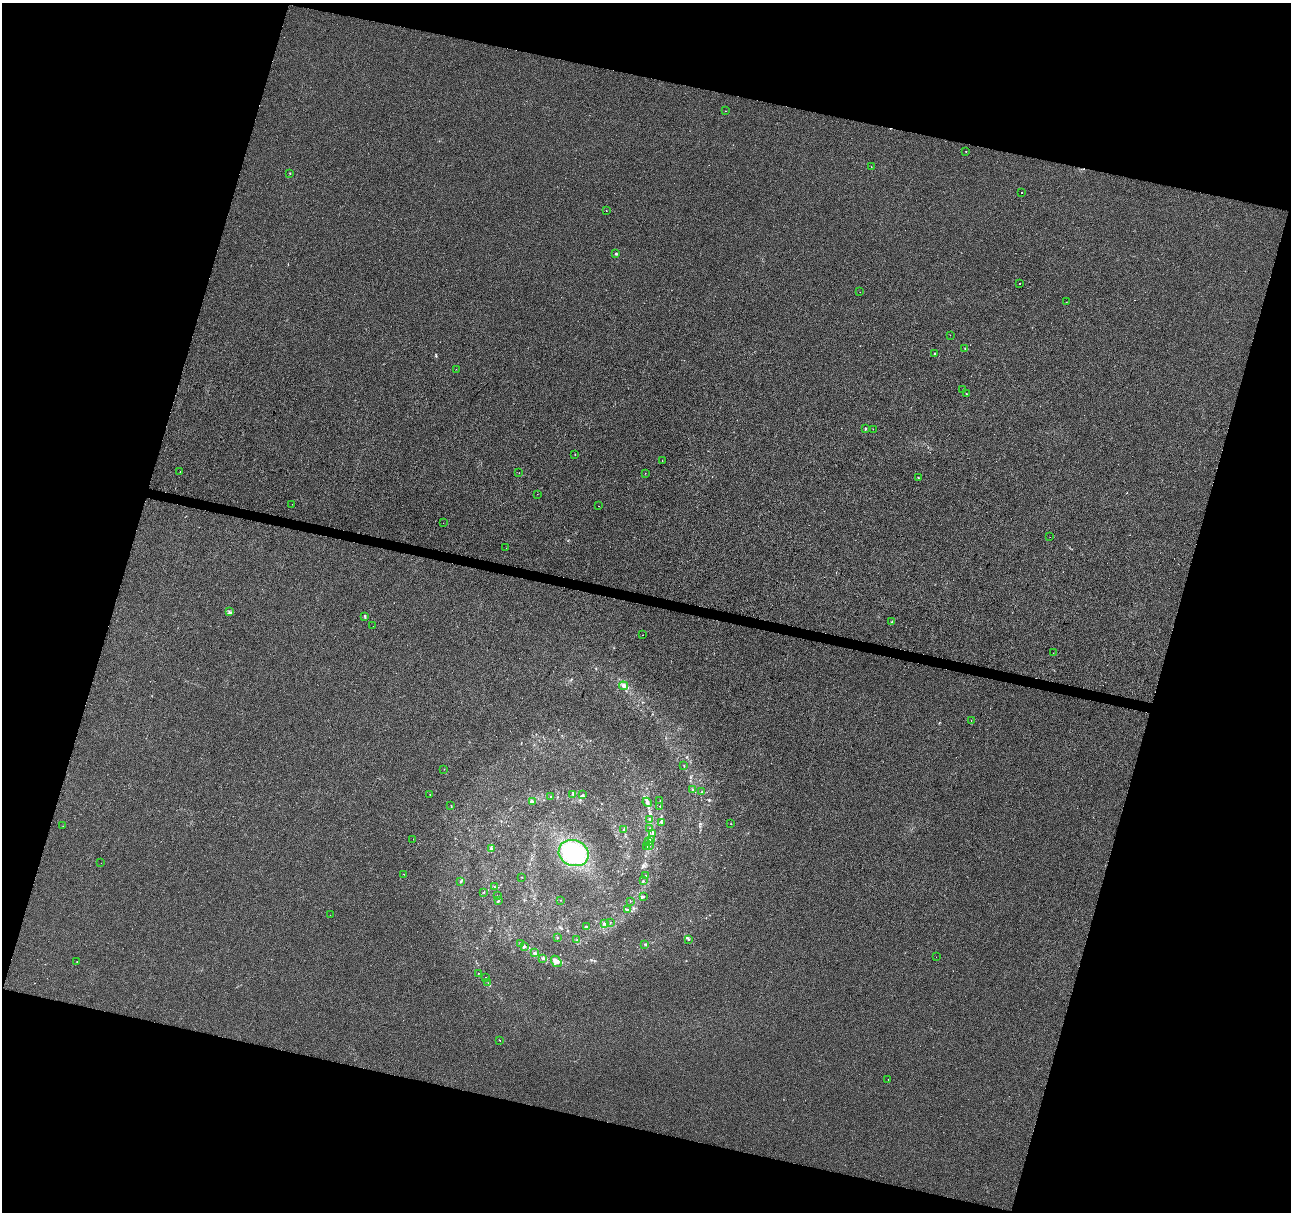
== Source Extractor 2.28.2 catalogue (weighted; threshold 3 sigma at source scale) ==
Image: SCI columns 1-5153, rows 225-5063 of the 5178 x 5357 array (HDU 1 of 3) = the unmasked area's bounding box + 8 px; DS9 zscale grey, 4 x 4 block average (1 PNG px = mean of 4 x 4 image px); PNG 1293 x 1214 px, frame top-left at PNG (2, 3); each listed source drawn as its Kron ellipse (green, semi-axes under 4 px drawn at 4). Shown black and unused: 33% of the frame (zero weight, under 2 of 3 exposures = <1% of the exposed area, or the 3 px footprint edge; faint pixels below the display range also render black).
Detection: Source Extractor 2.28.2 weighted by HDU 2 'WHT'. Background 0.00104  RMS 0.0048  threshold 0.0217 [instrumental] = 3 sigma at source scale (4.5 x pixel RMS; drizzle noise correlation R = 1.50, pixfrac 1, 0.0396/0.0396 arcsec/px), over >= 5 px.
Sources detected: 107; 2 cosmic-ray / hot-pixel residue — neither listed nor drawn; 3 coinciding with a brighter row at this scale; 3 inside a brighter listed object's ellipse — not listed separately; the other 99 listed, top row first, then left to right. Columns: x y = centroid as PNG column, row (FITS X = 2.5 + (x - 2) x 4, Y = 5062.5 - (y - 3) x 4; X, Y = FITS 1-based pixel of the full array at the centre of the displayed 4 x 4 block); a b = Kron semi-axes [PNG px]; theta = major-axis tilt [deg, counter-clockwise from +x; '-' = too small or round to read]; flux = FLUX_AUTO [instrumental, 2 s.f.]
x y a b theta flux
726 111 2 2 - 2.5
966 151 2 2 - 1.2
871 167 2 2 - 0.78
290 173 2 2 - 2.2
1022 193 2 2 - 2.4
606 211 2 2 - 0.65
616 254 2 2 - 8.1
1020 283 2 2 - 5
860 292 2 2 - 0.62
1066 302 2 2 - 0.46
950 335 2 2 - 0.94
965 348 2 2 - 1.7
935 354 2 2 - 6.8
456 369 2 2 - 0.4
963 389 2 2 - 0.65
966 394 2 2 - 3.2
865 428 3 2 - 2.2
873 429 2 2 - 1.7
575 454 2 2 - 1.6
662 461 2 2 - 2.1
180 472 2 2 - 7.4
519 473 2 2 - 0.78
645 473 2 2 - 1.7
918 477 2 2 - 1.5
537 494 2 2 - 0.61
292 504 2 2 - 1.3
599 506 2 2 - 0.47
443 523 2 2 - 2.1
1050 537 2 2 - 0.43
506 548 2 2 - 0.63
229 612 3 2 - 3.3
365 616 4 2 - 2.4
892 622 3 2 - 2
373 626 2 2 - 0.6
643 635 2 2 - 0.87
1053 653 2 2 - 1.9
623 686 4 4 - 9.2
971 721 2 2 - 2.9
684 766 2 2 - 1.2
444 769 2 2 - 0.48
692 789 3 2 - 2.1
701 792 2 2 - 2.1
430 794 2 2 - 0.77
572 794 2 2 - 1.7
583 795 3 2 - 1.9
551 796 2 2 - 1.9
533 801 4 2 - 6.6
660 801 2 2 - 1
647 802 5 3 - 6.1
451 805 2 2 - 0.69
660 806 2 2 - 1.1
650 819 2 2 - 3.2
662 822 2 2 - 1.9
731 823 2 2 - 0.59
63 826 2 2 - 0.49
624 829 2 2 - 2.2
650 829 2 2 - 1.6
653 834 2 2 - 1.1
413 839 2 2 - 0.92
652 840 3 2 - 2.6
648 842 2 2 - 1.4
647 846 2 2 - 2.2
650 846 2 2 - 1
491 849 3 3 - 7.3
574 853 15 13 -22 120
101 863 2 2 - 0.38
404 874 2 2 - 2.5
645 876 2 2 - 1.2
521 877 2 2 - 0.89
643 881 2 2 - 1.8
460 882 2 2 - 1.7
494 886 2 2 - 0.85
484 892 2 2 - 0.8
497 896 2 2 - 0.78
644 897 2 2 - 1.2
560 900 2 2 - 0.76
498 901 2 2 - 2.1
630 901 2 2 - 0.98
627 910 3 2 - 3.2
330 915 2 2 - 0.65
610 922 2 2 - 0.9
604 924 2 2 - 2.5
586 927 4 2 - 2.7
557 938 2 2 - 0.81
688 939 3 2 - 2.9
577 940 2 2 - 0.83
520 943 2 2 - 0.8
645 944 4 2 - 1.9
524 946 3 2 - 2.2
535 953 3 2 - 4.5
936 957 2 2 - 0.93
543 958 3 2 - 5.8
556 961 6 4 -56 12
77 962 2 2 - 1.3
478 973 2 2 - 0.76
486 977 2 2 - 0.79
488 983 2 2 - 0.59
500 1040 2 2 - 4.8
888 1079 2 2 - 1.4
Diffuse or blended objects may show on this block-average render without a row.